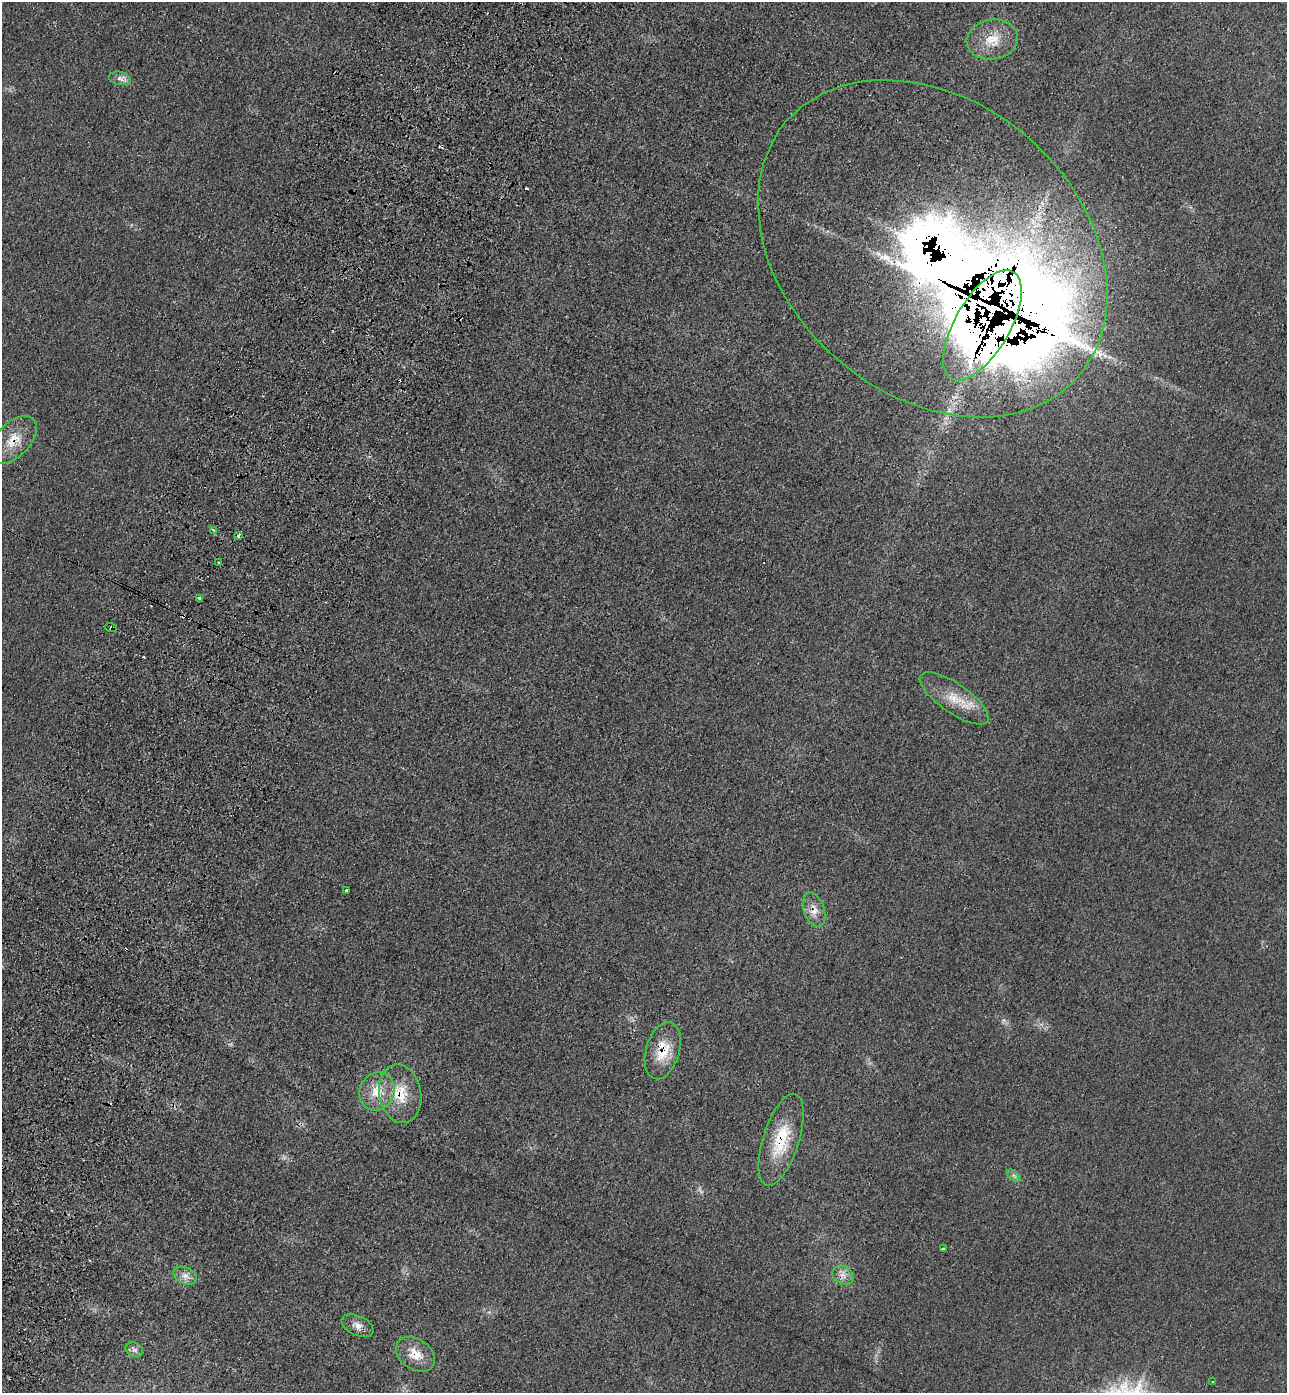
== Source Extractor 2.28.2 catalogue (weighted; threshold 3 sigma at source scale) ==
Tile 7 of 4 x 4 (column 3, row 2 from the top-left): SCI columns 2944-4228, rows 2833-4223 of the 5755 x 5659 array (HDU 1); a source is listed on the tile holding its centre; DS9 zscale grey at full resolution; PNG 1289 x 1395 px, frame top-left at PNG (2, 2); each listed source drawn as its Kron ellipse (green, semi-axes under 4 px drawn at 4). Shown black and unused: <1% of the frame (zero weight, under 3 of 4 exposures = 6% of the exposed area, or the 3 px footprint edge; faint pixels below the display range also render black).
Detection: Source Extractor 2.28.2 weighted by HDU 2 'WHT'; one run over the whole footprint, this tile lists its part. Background 0.0206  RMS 0.0051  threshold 0.0231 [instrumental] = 3 sigma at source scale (4.5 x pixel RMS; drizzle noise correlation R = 1.50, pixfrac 1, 0.05/0.05 arcsec/px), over >= 5 px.
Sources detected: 36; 7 cosmic-ray / hot-pixel residue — neither listed nor drawn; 4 inside a brighter listed object's ellipse — not listed separately; the other 25 listed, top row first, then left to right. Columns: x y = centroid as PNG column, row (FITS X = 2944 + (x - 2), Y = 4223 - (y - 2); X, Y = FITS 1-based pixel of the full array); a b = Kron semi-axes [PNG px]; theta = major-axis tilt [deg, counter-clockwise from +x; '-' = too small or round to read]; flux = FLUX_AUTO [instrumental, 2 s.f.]
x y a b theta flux
992 40 25 20 10 14
120 78 11 6 -11 2.5
933 249 194 146 -41 5400
982 325 62 27 59 8900
13 440 29 17 46 12
214 530 3 3 - 0.8
238 535 3 3 - 4.8
218 562 3 2 - 0.69
200 598 3 3 - 1.3
111 628 6 3 -19 0.64
954 698 40 14 -35 14
346 891 3 3 - 2.5
814 910 18 10 -72 5.4
663 1051 29 16 73 15
377 1091 19 17 63 12
400 1094 29 21 -79 17
781 1140 48 18 72 24
1014 1176 8 4 -37 1.4
943 1249 3 3 - 3.7
843 1275 11 9 -27 3.6
185 1276 12 8 -24 3.6
358 1326 17 9 -26 4
134 1350 9 7 -25 1.9
415 1354 21 15 -34 9
1213 1382 3 3 - 1.9
Overlapping masked pixels (flux is a lower limit): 9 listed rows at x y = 933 249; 982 325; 13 440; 111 628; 814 910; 663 1051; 400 1094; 781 1140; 415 1354